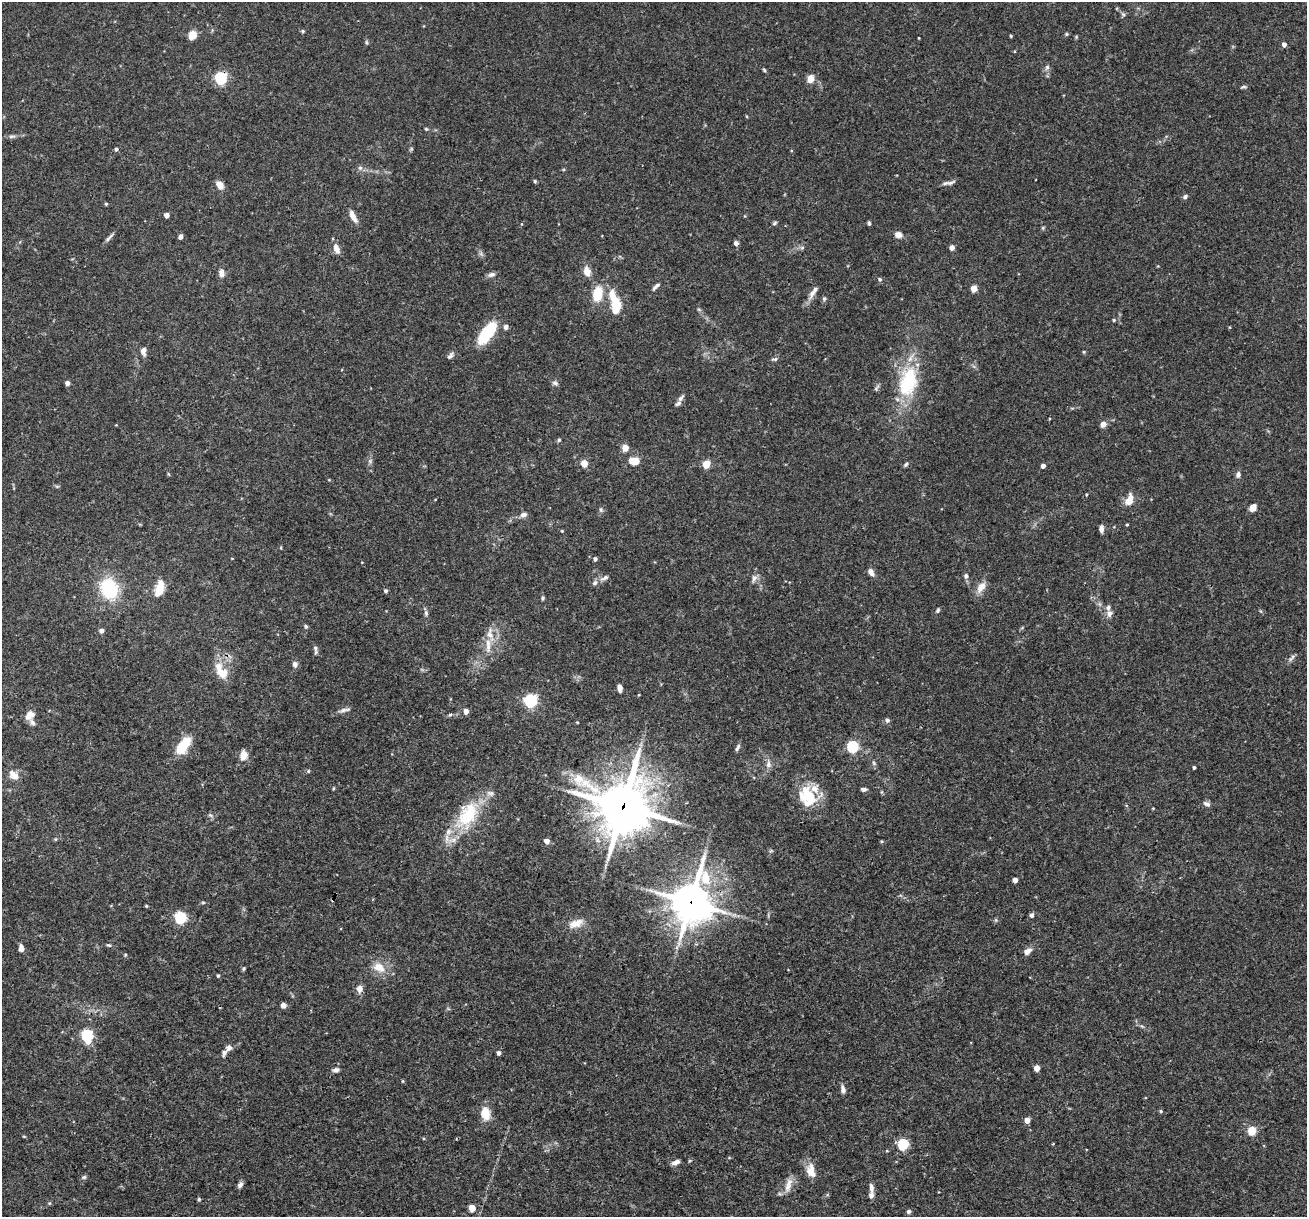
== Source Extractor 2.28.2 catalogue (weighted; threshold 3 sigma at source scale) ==
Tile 7 of 4 x 4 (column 3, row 2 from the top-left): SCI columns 2611-3915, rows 2683-3897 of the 5220 x 5238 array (HDU 1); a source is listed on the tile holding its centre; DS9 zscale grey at full resolution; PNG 1309 x 1219 px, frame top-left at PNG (2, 2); no overlay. Shown black and unused: <1% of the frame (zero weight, under 3 of 4 exposures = <1% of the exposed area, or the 3 px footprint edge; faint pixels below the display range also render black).
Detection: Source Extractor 2.28.2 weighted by HDU 2 'WHT'; one run over the whole footprint, this tile lists its part. Background 0.0759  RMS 0.0036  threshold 0.016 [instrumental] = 3 sigma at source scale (4.5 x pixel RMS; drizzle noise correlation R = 1.50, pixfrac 1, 0.05/0.05 arcsec/px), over >= 5 px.
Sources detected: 178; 1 too faint to see at this stretch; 1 cosmic-ray / hot-pixel residue — not listed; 15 inside a brighter listed object's ellipse — not listed separately; the other 161 listed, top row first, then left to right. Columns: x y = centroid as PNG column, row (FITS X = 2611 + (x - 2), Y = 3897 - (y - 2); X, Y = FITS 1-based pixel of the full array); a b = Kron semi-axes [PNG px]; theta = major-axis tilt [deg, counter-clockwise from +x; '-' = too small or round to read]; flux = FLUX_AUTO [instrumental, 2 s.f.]
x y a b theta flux
1123 14 7 4 -45 0.65
303 31 5 4 - 0.47
1067 34 5 4 - 0.44
192 35 9 8 - 4
1011 36 3 3 - 0.41
919 38 3 2 - 0.24
366 42 6 4 -89 0.49
1284 44 4 4 - 1.8
1047 67 8 6 74 1
764 70 6 4 -46 0.46
221 78 6 5 - 48
810 79 5 4 - 9.2
1244 87 8 4 8 0.59
426 129 5 4 - 0.43
12 136 11 4 9 0.97
116 149 4 4 - 0.66
411 149 6 4 46 0.46
360 168 7 5 -44 0.9
535 181 5 4 - 0.48
950 183 14 5 23 1.4
220 185 11 8 -52 2.2
1185 196 6 5 - 0.84
106 204 4 3 - 0.44
167 215 4 4 - 2.2
353 216 16 6 -62 2.6
775 223 7 4 28 0.55
869 223 5 3 - 0.61
1043 228 5 4 - 0.41
898 235 8 6 -11 2.2
180 237 4 4 - 1.7
109 238 15 4 45 1.1
736 243 4 4 - 1.8
952 247 4 4 - 2.8
802 248 6 5 - 0.67
336 249 12 7 -69 2.7
587 271 10 7 -73 3.5
221 273 9 6 -82 2
492 274 10 6 18 1.2
879 279 5 5 - 0.66
655 288 8 5 48 0.8
974 288 5 4 - 6.9
813 292 22 6 56 2.3
597 294 14 9 78 9.4
824 299 6 5 - 0.59
615 304 24 9 -78 15
1114 320 5 4 - 0.46
506 327 6 5 - 1.2
487 333 21 9 54 20
143 351 9 6 88 1.9
1084 352 5 4 - 0.36
450 356 10 5 47 0.98
775 359 8 5 7 0.78
908 382 38 21 75 25
67 383 4 4 - 1.7
555 383 8 6 -29 0.92
681 398 13 5 53 1.1
1103 424 7 6 - 1.8
559 440 5 4 - 0.54
625 448 4 4 - 6
370 461 6 5 - 0.7
634 461 8 6 -8 8.6
584 463 5 4 - 6
706 464 5 5 - 7.6
906 464 6 4 55 0.63
1043 466 4 4 - 1.9
1238 474 8 6 70 1.2
1086 495 4 3 - 0.33
1129 500 13 8 69 4.1
1253 508 8 6 47 2.7
601 510 7 5 85 0.66
523 515 9 6 9 1.4
1127 525 3 3 - 0.34
1101 529 7 4 -90 1.8
562 531 4 3 - 0.29
595 559 4 4 - 0.89
871 572 10 6 -54 1.8
966 576 7 6 - 0.91
605 578 13 5 24 1.2
754 578 10 7 69 1.5
981 587 16 9 54 3.2
109 588 14 11 -70 30
158 591 20 11 76 5.3
386 591 5 4 - 0.69
543 598 5 4 - 0.52
938 610 6 4 59 0.65
426 613 8 5 -80 0.87
1109 614 10 7 -86 1.6
306 626 6 4 -68 0.53
101 631 5 4 - 1.7
488 645 24 6 -90 3.8
315 648 8 6 -71 0.98
1291 658 12 4 53 0.95
295 664 7 6 - 1.3
223 672 21 14 -43 6
620 688 10 5 -86 1.5
639 695 4 3 - 0.32
530 701 6 6 - 56
343 710 14 5 14 1.3
466 711 5 4 - 2.4
30 715 12 9 47 2.9
450 715 6 3 20 0.52
887 720 6 6 - 0.8
577 722 3 3 - 0.32
183 745 24 10 54 9.7
853 747 5 5 - 42
737 748 10 4 59 0.84
243 755 11 9 80 3.4
874 763 6 4 -71 0.58
768 764 11 7 -87 1.7
1194 767 3 3 - 0.65
308 771 5 3 - 0.38
14 775 13 9 -40 3.1
863 789 6 4 0 0.93
807 796 26 22 -52 14
1207 804 10 6 -24 1.2
623 806 20 19 - 1300
210 815 8 4 -31 0.69
467 815 36 20 58 22
55 839 6 4 90 0.39
547 841 4 4 - 2.7
882 841 4 3 - 0.42
1015 880 4 4 - 2.3
203 902 6 4 -1 0.43
691 902 15 13 74 940
146 906 4 3 - 0.41
1032 915 4 4 - 1.3
181 918 6 5 - 41
576 923 20 10 21 4.1
109 945 6 5 - 0.52
21 948 8 5 -81 1.7
1027 951 10 6 41 2.1
125 955 4 4 - 0.38
379 967 19 12 -28 5.2
244 969 6 4 71 0.46
218 976 4 3 - 0.51
359 989 9 7 85 2
283 1005 4 4 - 2.5
87 1035 6 5 - 35
88 1041 5 5 - 3.3
229 1048 10 7 58 1.4
499 1053 4 4 - 1.2
1037 1068 5 4 - 4.1
336 1070 8 5 17 1.1
402 1081 5 3 - 0.33
843 1089 10 6 -77 1.4
1161 1111 5 4 - 0.48
485 1113 17 11 -82 4.9
1027 1120 4 4 - 3.5
1252 1131 5 5 - 15
24 1136 5 3 - 0.29
903 1145 5 5 - 34
887 1151 5 3 - 0.28
676 1162 9 5 22 1.7
811 1171 19 11 -75 4.2
84 1177 7 5 15 0.69
240 1185 7 5 59 1.2
788 1185 22 8 74 3.1
871 1188 13 6 -84 1.6
199 1199 4 3 - 0.54
472 1208 5 5 - 6.4
909 1211 6 5 - 0.83
Overlapping masked pixels (flux is a lower limit): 3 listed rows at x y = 221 78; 623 806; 691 902